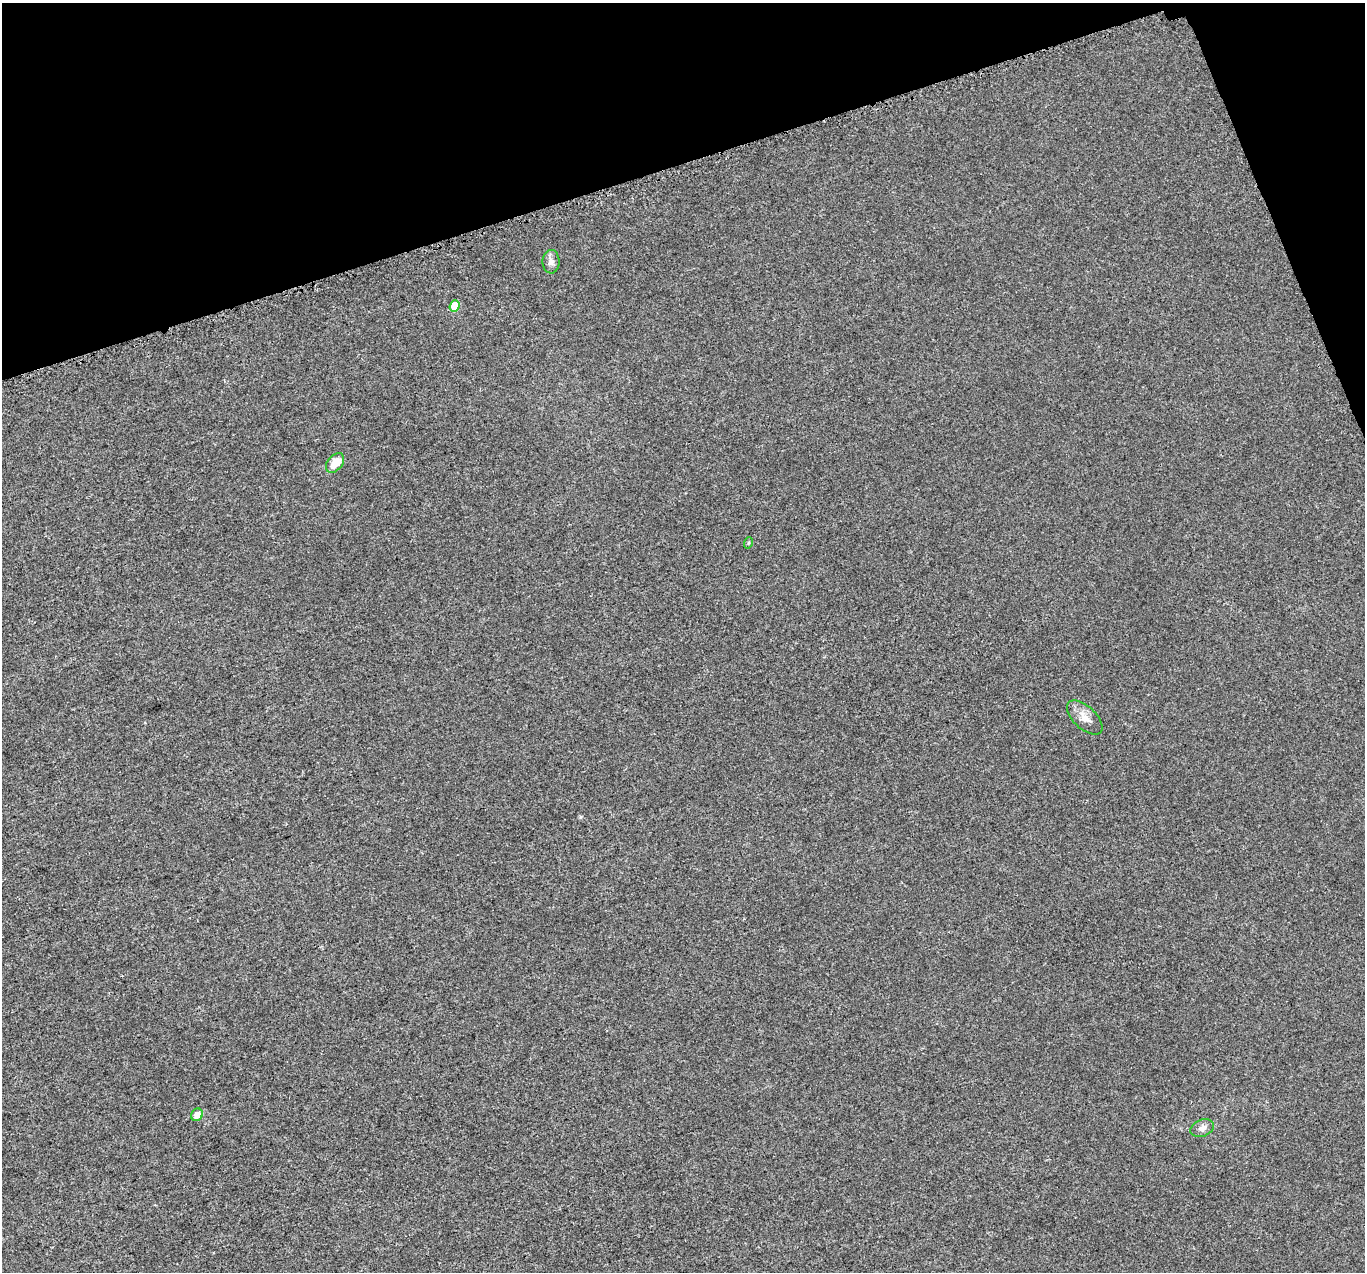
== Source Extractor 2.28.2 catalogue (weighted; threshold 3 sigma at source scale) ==
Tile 3 of 4 x 4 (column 3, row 1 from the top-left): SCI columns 2754-4116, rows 3920-5189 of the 5529 x 5347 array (HDU 1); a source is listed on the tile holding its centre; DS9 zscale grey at full resolution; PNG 1367 x 1274 px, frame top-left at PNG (2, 3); each listed source drawn as its Kron ellipse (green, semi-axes under 4 px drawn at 4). Shown black and unused: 15% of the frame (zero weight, under 3 of 5 exposures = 3% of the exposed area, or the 3 px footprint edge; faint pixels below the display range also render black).
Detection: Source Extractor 2.28.2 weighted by HDU 2 'WHT'; one run over the whole footprint, this tile lists its part. Background 1.91e-04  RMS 0.0015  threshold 0.00656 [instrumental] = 3 sigma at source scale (4.5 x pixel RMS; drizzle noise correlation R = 1.50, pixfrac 1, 0.0396/0.0396 arcsec/px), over >= 5 px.
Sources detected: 7; all 7 listed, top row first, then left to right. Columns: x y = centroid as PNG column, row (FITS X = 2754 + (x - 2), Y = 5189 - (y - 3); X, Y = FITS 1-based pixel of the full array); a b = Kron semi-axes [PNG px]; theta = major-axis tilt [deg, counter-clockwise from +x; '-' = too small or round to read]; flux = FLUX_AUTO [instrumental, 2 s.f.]
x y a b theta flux
551 262 11 8 88 0.75
455 306 6 5 - 3.1
335 463 11 7 49 2.1
748 543 6 3 71 0.17
1085 718 22 11 -43 1.5
197 1115 6 5 - 1.3
1202 1128 12 8 21 0.77